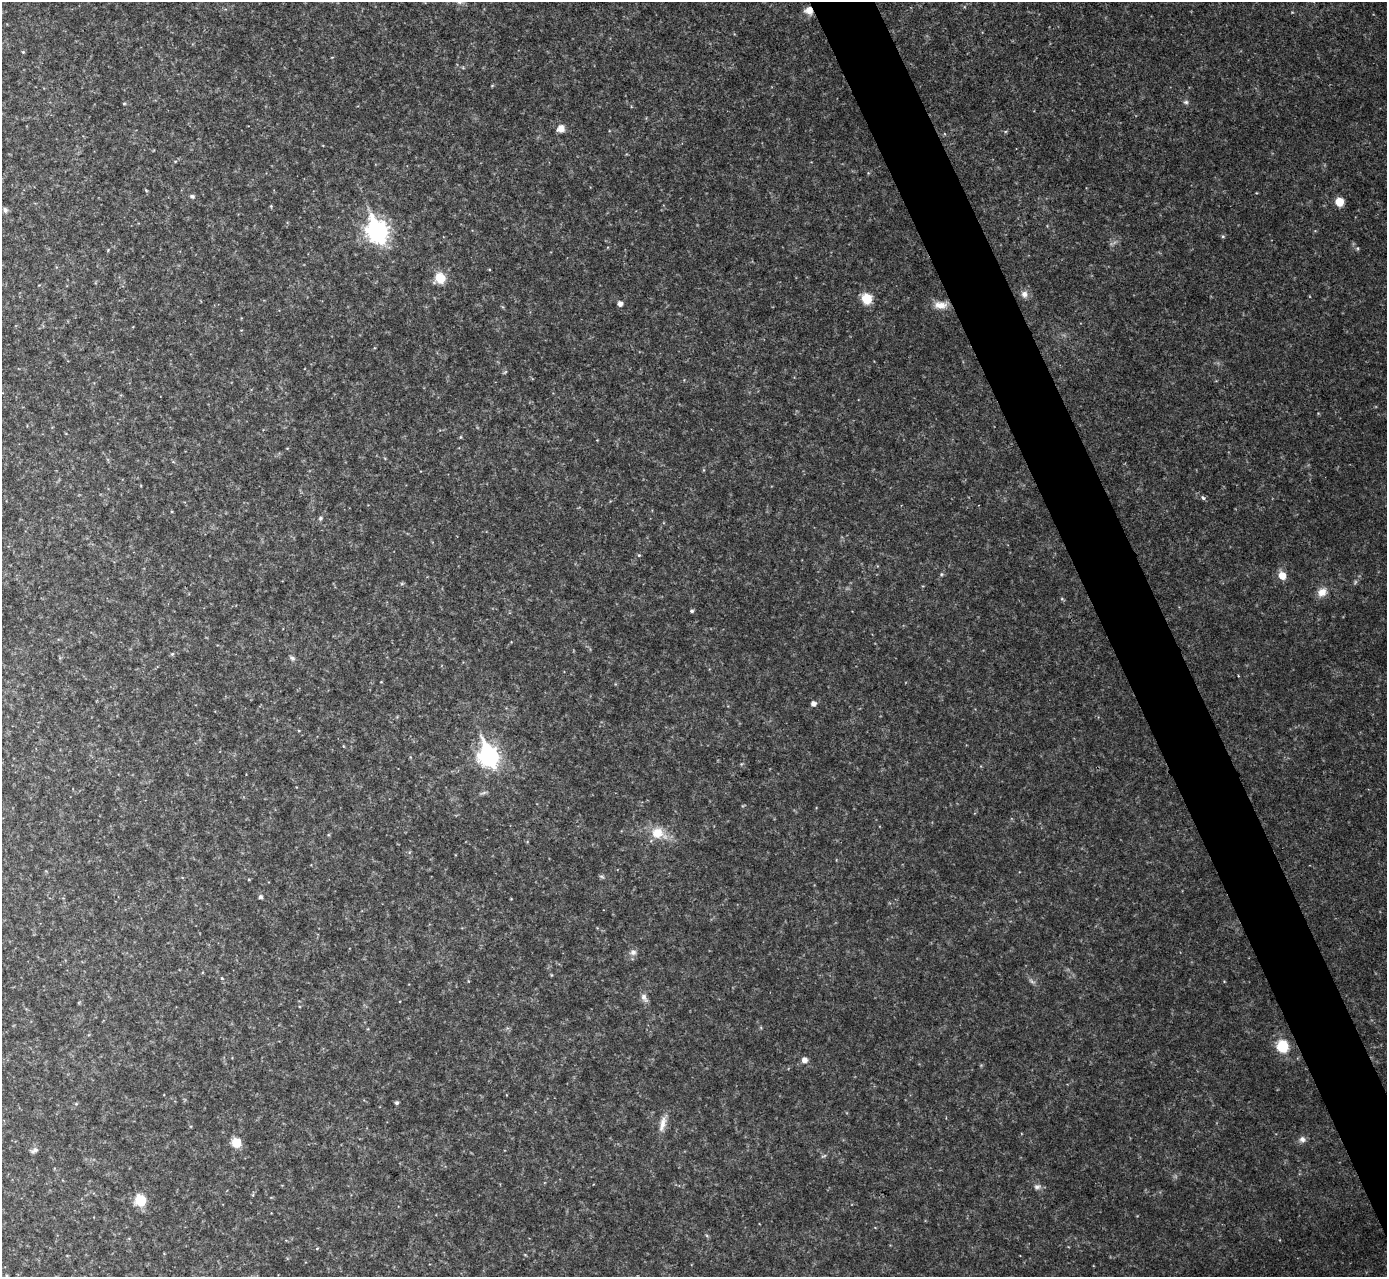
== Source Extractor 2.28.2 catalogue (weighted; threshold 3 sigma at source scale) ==
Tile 6 of 4 x 4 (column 2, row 2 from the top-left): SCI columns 1386-2770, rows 2701-3975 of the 5544 x 5529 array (HDU 1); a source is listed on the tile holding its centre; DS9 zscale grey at full resolution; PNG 1389 x 1279 px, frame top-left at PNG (2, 2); no overlay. Shown black and unused: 4% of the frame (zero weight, under 2 of 3 exposures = <1% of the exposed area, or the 3 px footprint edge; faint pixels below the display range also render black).
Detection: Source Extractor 2.28.2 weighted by HDU 2 'WHT'; one run over the whole footprint, this tile lists its part. Background 0.0829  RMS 0.0087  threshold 0.0391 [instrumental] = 3 sigma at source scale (4.5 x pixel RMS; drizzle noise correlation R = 1.50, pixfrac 1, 0.05/0.05 arcsec/px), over >= 5 px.
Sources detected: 64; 3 too faint to see at this stretch — not listed; the other 61 listed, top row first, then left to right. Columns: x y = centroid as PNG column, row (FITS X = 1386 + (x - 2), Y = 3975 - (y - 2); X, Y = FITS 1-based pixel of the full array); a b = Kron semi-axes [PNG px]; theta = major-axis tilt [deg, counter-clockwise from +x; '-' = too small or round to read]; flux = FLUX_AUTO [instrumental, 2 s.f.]
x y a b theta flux
809 10 9 8 - 7.3
23 52 4 4 - 0.91
463 68 6 3 -19 1
492 86 6 3 20 0.8
1186 102 7 5 -1 2
124 103 5 3 - 0.87
561 128 8 8 - 7.3
175 161 5 3 - 0.66
146 190 6 3 -45 0.96
192 196 6 5 - 2
1339 202 7 7 - 13
271 206 4 4 - 0.91
5 210 7 6 - 2.6
377 231 10 8 -66 550
1223 236 5 4 - 1.3
1357 248 5 5 - 1.3
108 250 5 4 - 0.79
440 278 10 10 - 19
1024 294 10 9 - 5.1
867 299 9 8 - 22
620 303 5 5 - 4.6
941 305 18 10 2 10
505 372 7 4 45 1.2
460 437 5 3 - 0.84
703 470 6 3 71 0.86
1203 498 7 4 -39 2.1
320 518 6 5 - 1.6
639 555 5 4 - 1.1
941 574 5 5 - 1.3
1282 576 7 6 - 13
402 583 6 4 19 1.2
1322 592 12 10 35 8.9
1062 599 6 4 -45 1.2
692 611 4 4 - 1.7
172 654 5 5 - 1.3
292 658 8 5 -39 2.2
813 703 5 5 - 4.2
489 756 10 8 -66 450
741 764 5 4 - 1.1
483 793 11 4 16 2
658 833 20 14 -22 20
602 876 6 4 -3 1.6
260 897 5 5 - 2.3
633 952 9 8 - 4
551 975 5 3 - 0.74
222 978 5 3 - 0.9
644 998 13 7 -60 4.5
1282 1046 8 7 - 44
804 1060 6 6 - 4.9
397 1103 4 4 - 2.1
76 1104 5 5 - 1.1
663 1123 25 8 75 8.6
1302 1139 9 8 - 3.9
236 1143 8 7 - 20
34 1150 10 6 28 3.1
1037 1187 11 8 7 3.6
253 1195 6 4 -72 0.93
140 1200 7 7 - 37
707 1236 6 3 -20 1.1
317 1248 5 3 - 0.91
7 1276 5 3 - 0.94
Overlapping masked pixels (flux is a lower limit): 1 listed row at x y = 809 10
Isophote crosses this tile's border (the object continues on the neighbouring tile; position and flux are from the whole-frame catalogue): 1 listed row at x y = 7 1276